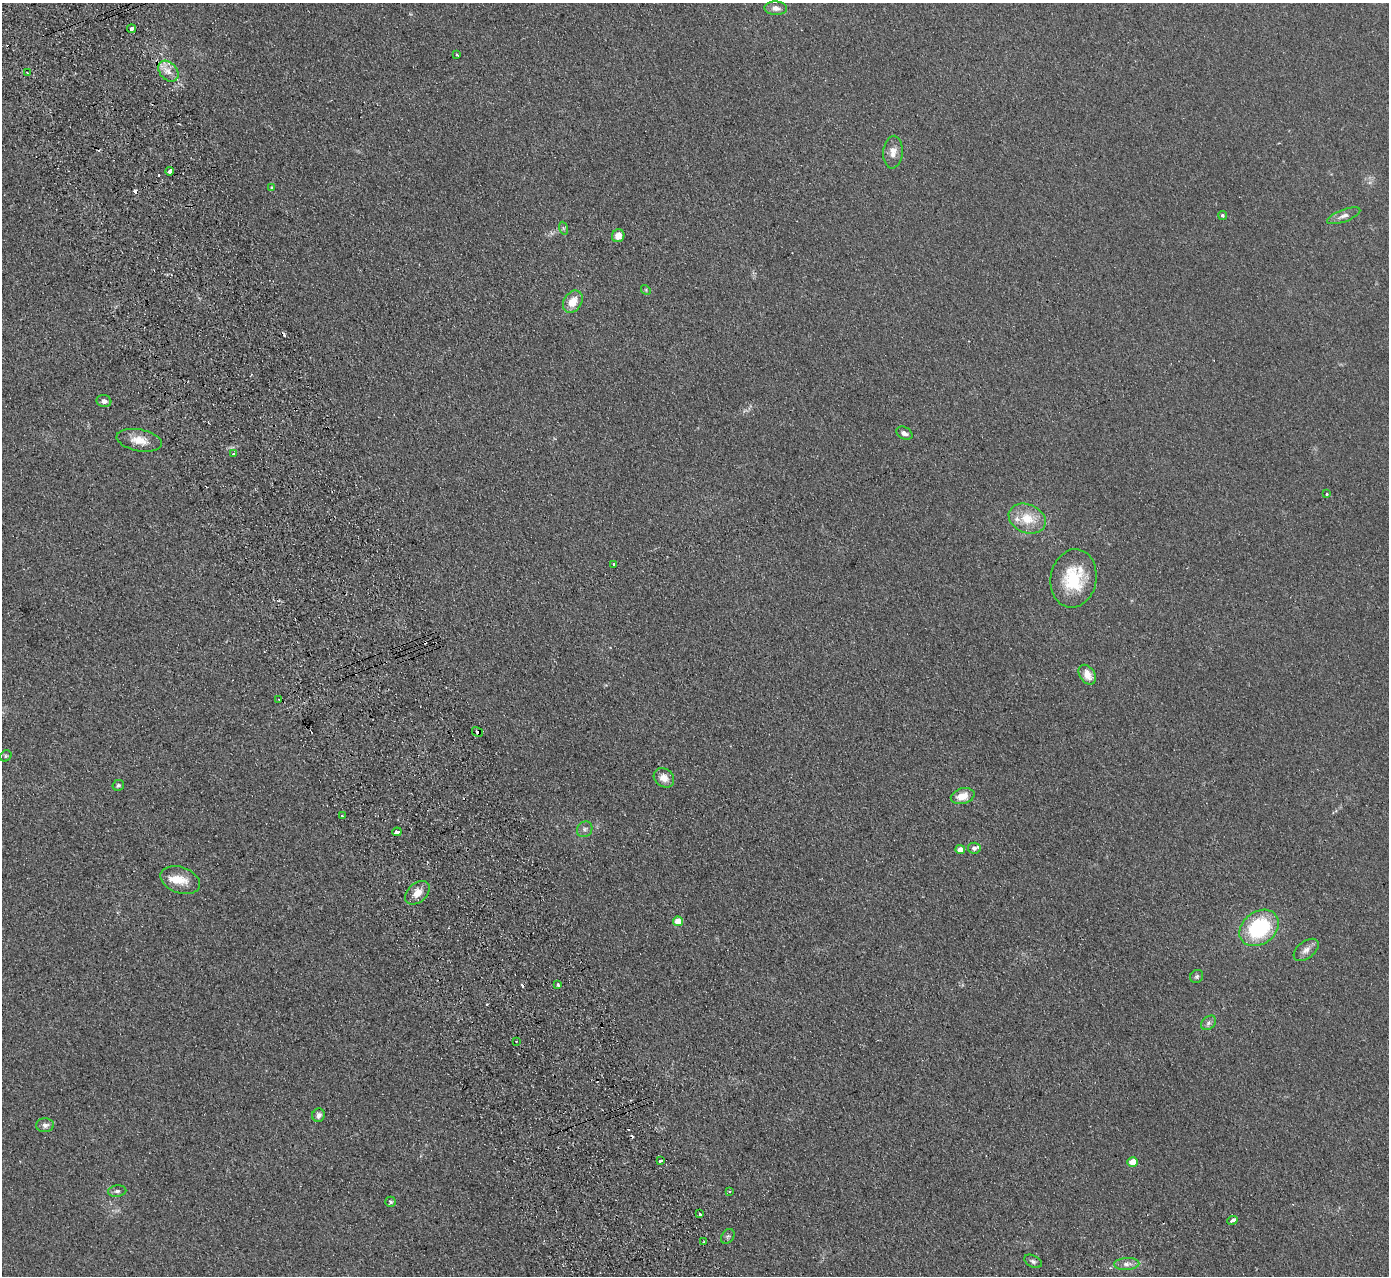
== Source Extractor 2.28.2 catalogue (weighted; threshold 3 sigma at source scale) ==
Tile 11 of 4 x 4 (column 3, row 3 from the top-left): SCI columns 2831-4217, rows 1456-2729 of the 5659 x 5589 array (HDU 1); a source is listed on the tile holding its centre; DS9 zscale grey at full resolution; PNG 1391 x 1278 px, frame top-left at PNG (2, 3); each listed source drawn as its Kron ellipse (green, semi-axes under 4 px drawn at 4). Shown black and unused: <1% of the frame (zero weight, under 2 of 3 exposures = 3% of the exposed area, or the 3 px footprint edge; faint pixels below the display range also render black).
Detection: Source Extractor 2.28.2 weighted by HDU 2 'WHT'; one run over the whole footprint, this tile lists its part. Background 0.126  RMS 0.012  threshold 0.0538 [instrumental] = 3 sigma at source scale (4.5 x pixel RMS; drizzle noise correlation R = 1.50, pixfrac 1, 0.05/0.05 arcsec/px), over >= 5 px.
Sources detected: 70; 11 cosmic-ray / hot-pixel residue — neither listed nor drawn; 3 inside a brighter listed object's ellipse — not listed separately; the other 56 listed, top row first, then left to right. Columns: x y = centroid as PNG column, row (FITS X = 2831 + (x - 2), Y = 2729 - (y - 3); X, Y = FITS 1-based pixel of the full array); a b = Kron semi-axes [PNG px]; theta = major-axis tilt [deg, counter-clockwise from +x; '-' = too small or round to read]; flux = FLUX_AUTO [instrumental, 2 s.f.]
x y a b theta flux
776 8 11 7 -3 5.4
131 29 4 3 - 16
457 55 3 2 - 1.4
168 71 12 8 -48 9.6
27 73 3 2 - 1.1
893 152 16 10 85 9.8
170 171 4 3 - 7.3
271 187 4 3 - 1.1
1222 215 5 4 - 1.7
1344 216 17 6 20 6
563 228 6 4 -72 1.6
618 236 6 6 - 11
646 290 5 4 - 1.4
573 302 12 9 58 16
104 401 7 6 - 4.7
904 433 8 6 -27 4.3
139 440 23 11 -11 16
233 453 3 3 - 16
1327 494 3 3 - 1.9
1027 519 19 14 -22 25
614 564 3 3 - 5.3
1074 578 29 23 81 57
1087 675 11 7 -56 12
279 699 3 2 - 1
478 732 6 4 -30 5
6 756 6 5 - 2
664 778 11 9 -37 9.6
118 785 6 5 - 2
963 796 12 7 15 14
342 816 3 3 - 2.8
585 829 8 7 - 3.6
397 832 5 4 - 12
974 848 6 5 - 3.8
960 850 5 4 - 7.8
180 880 20 13 -19 18
417 893 14 9 41 11
678 921 5 4 - 15
1259 928 21 16 37 89
1306 950 14 8 37 6.7
1197 976 7 6 - 2.4
558 985 3 3 - 3
1209 1023 8 6 42 3.7
516 1041 3 2 - 1.5
318 1115 7 6 - 4.7
45 1125 9 7 1 4.6
661 1161 3 2 - 2.6
1133 1162 5 5 - 14
117 1191 9 5 7 3.1
730 1192 3 2 - 1.9
390 1202 5 5 - 2.1
700 1214 4 3 - 6.8
1232 1220 5 3 - 13
728 1236 8 6 55 2.5
704 1242 3 2 - 1.5
1033 1261 9 5 -27 3
1127 1264 12 6 3 6.1
Overlapping masked pixels (flux is a lower limit): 1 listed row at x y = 478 732